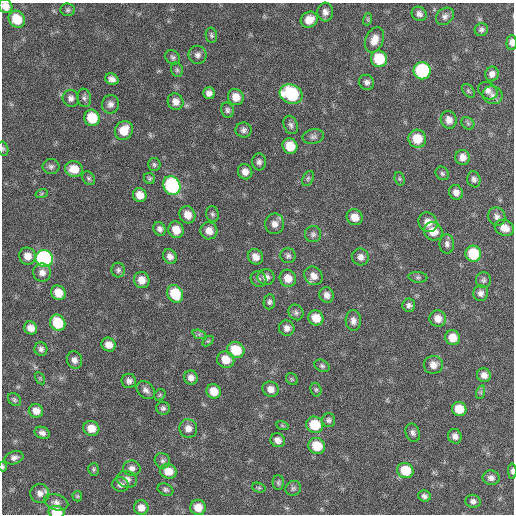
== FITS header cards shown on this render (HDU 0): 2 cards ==
NAXIS1  =                  512 / Axis length
NAXIS2  =                  512 / Axis length

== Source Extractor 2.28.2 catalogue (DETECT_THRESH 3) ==
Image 512 x 512 px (HDU 0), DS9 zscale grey, 1 PNG px = 1 image px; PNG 516 x 516 px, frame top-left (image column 1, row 512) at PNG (2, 3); each listed source drawn as its Kron ellipse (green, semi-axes under 4 px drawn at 4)
Background 61.5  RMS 8.5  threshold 25.5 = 3 sigma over >= 5 px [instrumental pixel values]
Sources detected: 157; all 157 listed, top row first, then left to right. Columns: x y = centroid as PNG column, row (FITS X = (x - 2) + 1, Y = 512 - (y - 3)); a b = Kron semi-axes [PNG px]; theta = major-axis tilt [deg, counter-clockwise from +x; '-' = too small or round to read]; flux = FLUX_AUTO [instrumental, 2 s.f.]
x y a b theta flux
5 6 7 6 - 4600
68 10 7 6 - 1300
325 12 9 8 - 3100
419 14 8 7 - 2400
445 16 10 7 41 2300
17 19 9 7 -51 14000
368 19 6 4 72 720
309 20 9 7 35 6900
481 30 7 6 - 1600
211 35 7 5 -80 1300
374 40 13 8 67 6000
512 42 7 5 87 2500
197 55 9 9 - 2500
173 57 8 6 -38 1400
379 59 8 8 - 20000
177 70 7 5 -75 1100
422 71 8 8 - 61000
492 74 7 6 - 2800
112 79 7 5 -27 2700
367 82 8 7 - 2100
468 91 8 5 -51 1100
488 91 10 8 -34 2800
209 93 6 5 - 2900
291 94 12 9 -25 40000
493 95 10 8 -19 2900
236 97 8 7 - 6100
71 98 8 8 - 2500
84 98 9 6 -80 1700
175 102 8 7 - 4000
110 104 9 8 - 2700
227 110 8 6 -77 1600
92 118 8 7 - 16000
449 120 9 8 - 3900
468 123 7 5 -44 1100
291 125 9 6 -68 1900
124 130 10 8 59 10000
243 130 8 7 - 2200
313 137 11 7 12 1900
417 139 9 8 - 12000
290 146 8 7 - 11000
3 149 7 5 -75 980
463 157 7 7 - 4200
259 162 8 7 - 2100
154 165 6 6 - 1100
51 166 8 7 - 1800
74 169 9 8 - 7800
245 172 8 7 - 3700
442 173 7 6 - 1300
88 178 7 5 -51 1100
149 178 6 5 - 1100
308 178 8 5 64 1300
400 179 7 5 -72 940
474 179 8 6 -74 2000
172 185 10 8 -60 79000
456 192 8 6 -59 3100
42 193 6 4 20 760
140 195 7 6 - 6300
212 214 8 6 -78 1400
187 215 9 7 -62 5500
355 217 8 7 - 5900
497 217 9 8 - 2500
428 222 10 9 - 5600
274 224 10 9 - 4000
504 228 10 7 -21 5300
159 229 7 6 - 2300
176 230 8 7 - 7100
209 231 8 8 - 5100
433 231 10 8 -42 8700
313 234 8 8 - 1700
447 244 10 7 -89 2300
473 254 8 8 - 21000
27 256 8 8 - 5600
170 256 8 6 -59 3100
288 256 8 7 - 1600
255 257 8 7 - 4600
360 257 8 8 - 2900
44 259 9 8 - 130000
118 270 7 7 - 1600
42 273 9 9 - 3600
314 276 10 8 -48 4600
266 277 8 8 - 3300
418 277 9 5 -5 1200
288 278 9 8 - 6200
258 279 8 7 - 1700
142 280 8 7 - 5700
483 280 8 7 - 1600
58 293 8 7 - 8400
481 293 8 7 - 2800
175 294 9 7 -63 17000
327 295 8 7 - 3000
269 302 7 5 82 1400
409 305 7 6 - 1900
296 312 8 7 - 1700
316 318 8 7 - 8100
438 319 8 8 - 5200
353 321 10 7 -88 2900
58 323 8 7 - 19000
31 328 7 6 - 4500
287 328 8 7 - 3100
199 334 7 4 -18 1200
453 338 7 7 - 7300
208 341 6 4 43 740
108 345 7 6 - 4900
41 349 7 6 - 2000
236 350 9 8 - 16000
74 360 9 7 -67 2900
226 360 9 8 - 8400
433 365 9 9 - 4800
322 366 8 5 -28 1200
484 375 7 6 - 3600
40 378 7 4 -57 800
191 378 7 6 - 3100
292 379 6 5 - 830
129 381 7 7 - 2400
271 389 8 7 - 3900
146 390 10 7 -43 2500
316 390 7 5 -75 980
214 391 7 7 - 8400
481 392 7 4 72 960
160 395 6 5 - 880
14 400 7 5 -46 1100
163 408 7 6 - 1500
459 409 7 7 - 10000
36 411 7 6 - 4800
328 420 7 6 - 1500
282 425 6 4 -20 830
315 425 8 8 - 18000
91 428 8 7 - 6300
188 428 9 9 - 4000
42 433 8 6 -22 2300
413 433 9 7 -68 2100
455 436 7 6 - 2700
278 440 7 6 - 3400
317 446 8 8 - 15000
14 458 9 6 16 2300
162 461 8 7 - 1700
3 467 5 3 - 730
132 468 9 7 -9 2600
94 469 6 5 - 990
405 470 8 7 - 15000
168 471 8 7 - 7000
512 471 7 3 -90 1600
491 478 8 7 - 2700
127 479 10 8 -16 3400
278 483 7 5 -89 1300
120 485 8 7 - 2400
259 488 7 4 -16 940
293 488 8 7 - 1500
166 490 8 5 -23 1500
40 493 9 9 - 3400
77 496 5 5 - 760
424 496 6 5 - 2000
473 501 7 6 - 2200
56 502 12 7 -16 2900
198 507 8 7 - 7100
141 508 7 7 - 4400
56 512 8 6 -7 12000
At the frame edge (FLAGS 8, measured only in part): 6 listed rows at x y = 5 6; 512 42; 3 149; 3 467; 512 471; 56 512